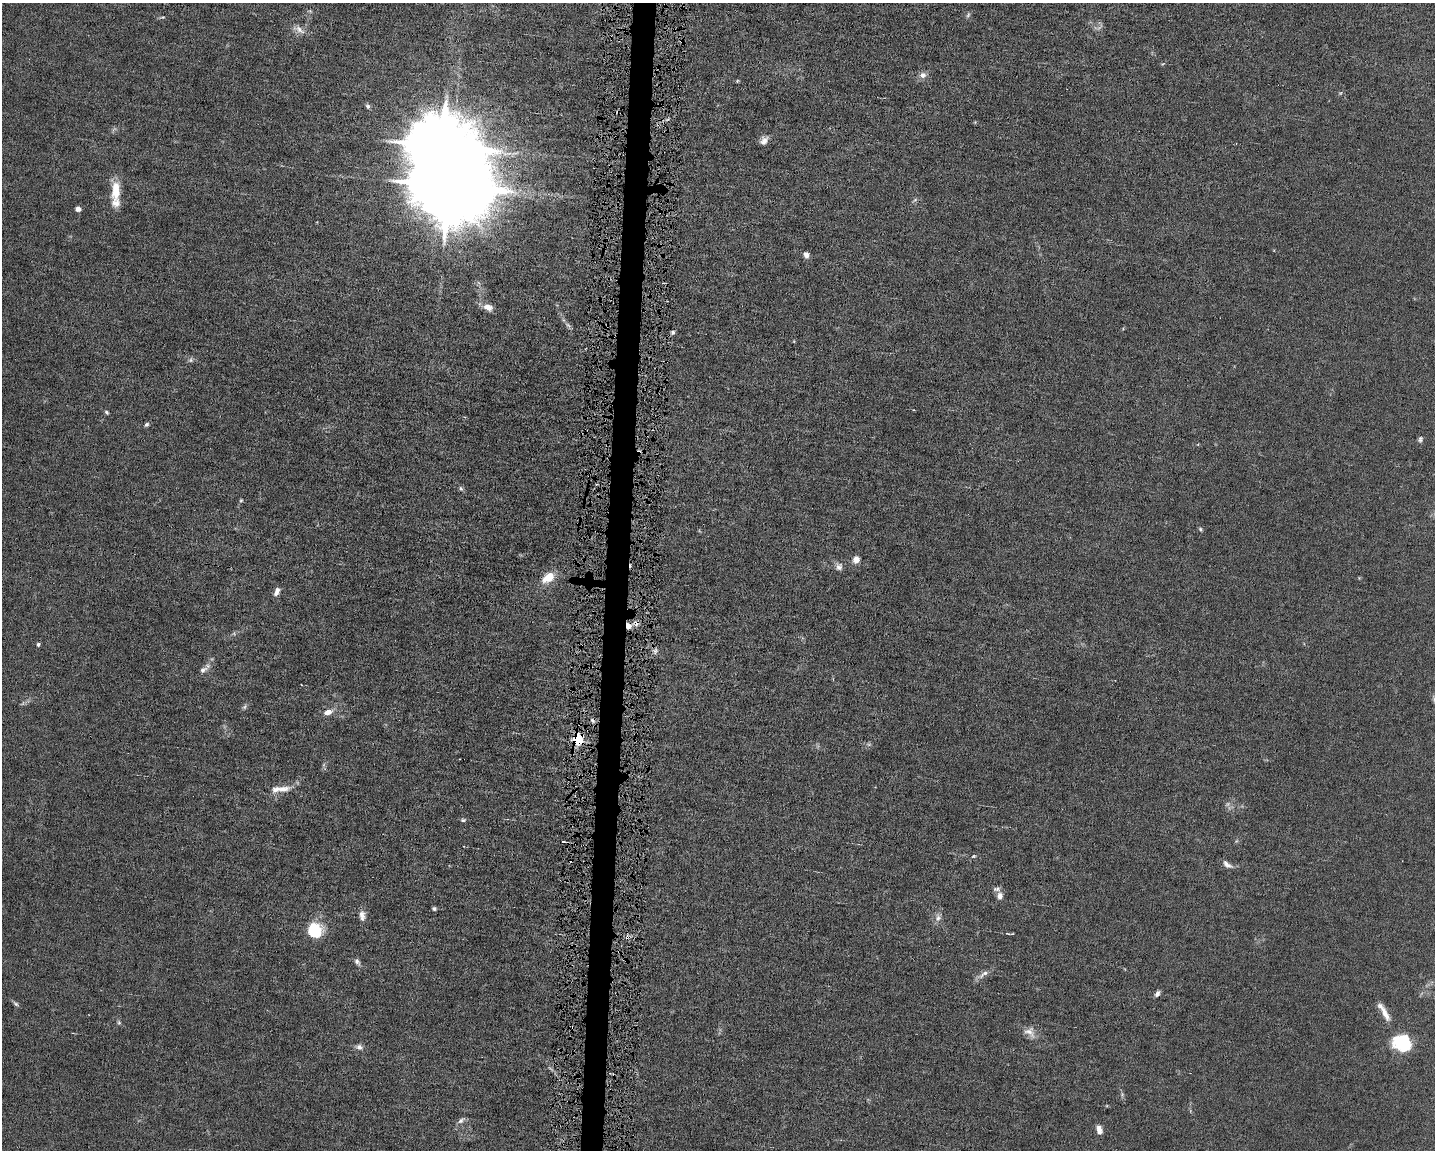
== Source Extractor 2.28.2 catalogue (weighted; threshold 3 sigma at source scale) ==
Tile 8 of 3 x 4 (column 2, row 3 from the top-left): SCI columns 1651-3083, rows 1149-2296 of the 4623 x 4591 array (HDU 1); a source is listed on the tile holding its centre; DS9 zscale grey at full resolution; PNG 1437 x 1152 px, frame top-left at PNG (2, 3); no overlay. Shown black and unused: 2% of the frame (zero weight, under 4 of 8 exposures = <1% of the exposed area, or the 3 px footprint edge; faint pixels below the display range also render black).
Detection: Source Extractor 2.28.2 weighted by HDU 2 'WHT'; one run over the whole footprint, this tile lists its part. Background 0.0144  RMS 0.0024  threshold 0.00972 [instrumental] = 3 sigma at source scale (4.09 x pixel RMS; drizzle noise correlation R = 1.36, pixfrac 0.8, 0.05/0.05 arcsec/px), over >= 5 px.
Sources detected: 63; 3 too faint to see at this stretch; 2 inside a brighter object's white glare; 2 cosmic-ray / hot-pixel residue — not listed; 1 inside a brighter listed object's ellipse — not listed separately; the other 55 listed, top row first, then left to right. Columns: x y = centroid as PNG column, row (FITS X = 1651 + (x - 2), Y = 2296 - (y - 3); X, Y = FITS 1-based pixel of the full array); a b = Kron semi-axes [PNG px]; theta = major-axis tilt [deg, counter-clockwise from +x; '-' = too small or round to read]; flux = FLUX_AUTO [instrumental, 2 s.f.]
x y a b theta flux
968 15 7 4 47 0.38
163 17 6 4 9 0.29
299 29 19 7 -31 1.6
923 75 9 8 - 1.2
368 106 6 6 - 0.46
764 141 11 8 56 1.3
449 186 23 16 -8 4400
116 190 24 10 87 4.8
915 200 7 4 45 0.4
78 209 6 5 - 0.91
806 255 7 5 -73 1.1
488 307 13 9 -26 1.7
568 325 8 5 -44 0.53
673 332 5 5 - 0.45
191 360 7 6 - 0.49
107 412 6 4 -42 0.34
147 424 7 5 43 0.42
1420 439 8 6 72 0.5
1198 444 4 3 - 0.18
461 488 7 5 -68 0.45
241 500 5 4 - 0.25
1201 529 6 4 -44 0.34
856 559 7 7 - 1.8
839 567 10 9 - 1
548 577 17 11 37 3.5
277 591 10 6 65 1.1
628 626 7 6 - 1.3
38 644 5 4 - 0.38
203 670 11 7 31 0.97
245 707 8 5 56 0.46
328 712 10 7 12 1.5
577 740 6 5 - 25
281 789 30 8 3 2.7
463 820 6 5 - 0.35
563 841 3 2 - 0.22
973 856 5 4 - 0.29
1227 864 13 6 -34 1.1
997 889 11 6 5 0.7
1000 896 7 6 - 1.3
434 909 5 4 - 0.44
362 915 14 8 -85 1.3
938 918 11 8 86 1.1
313 929 16 10 30 6.7
1007 933 5 3 - 0.19
357 962 10 6 -52 0.7
983 974 19 6 37 1.2
1157 994 8 5 56 0.75
16 1004 9 5 -35 0.47
1384 1012 30 7 -59 2.6
119 1023 7 5 -88 0.37
1030 1032 18 12 -41 2
1402 1043 22 18 -21 10
359 1047 9 7 -16 0.91
461 1120 12 6 42 0.81
1099 1130 10 6 -77 1.3
Overlapping masked pixels (flux is a lower limit): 2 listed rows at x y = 628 626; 577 740